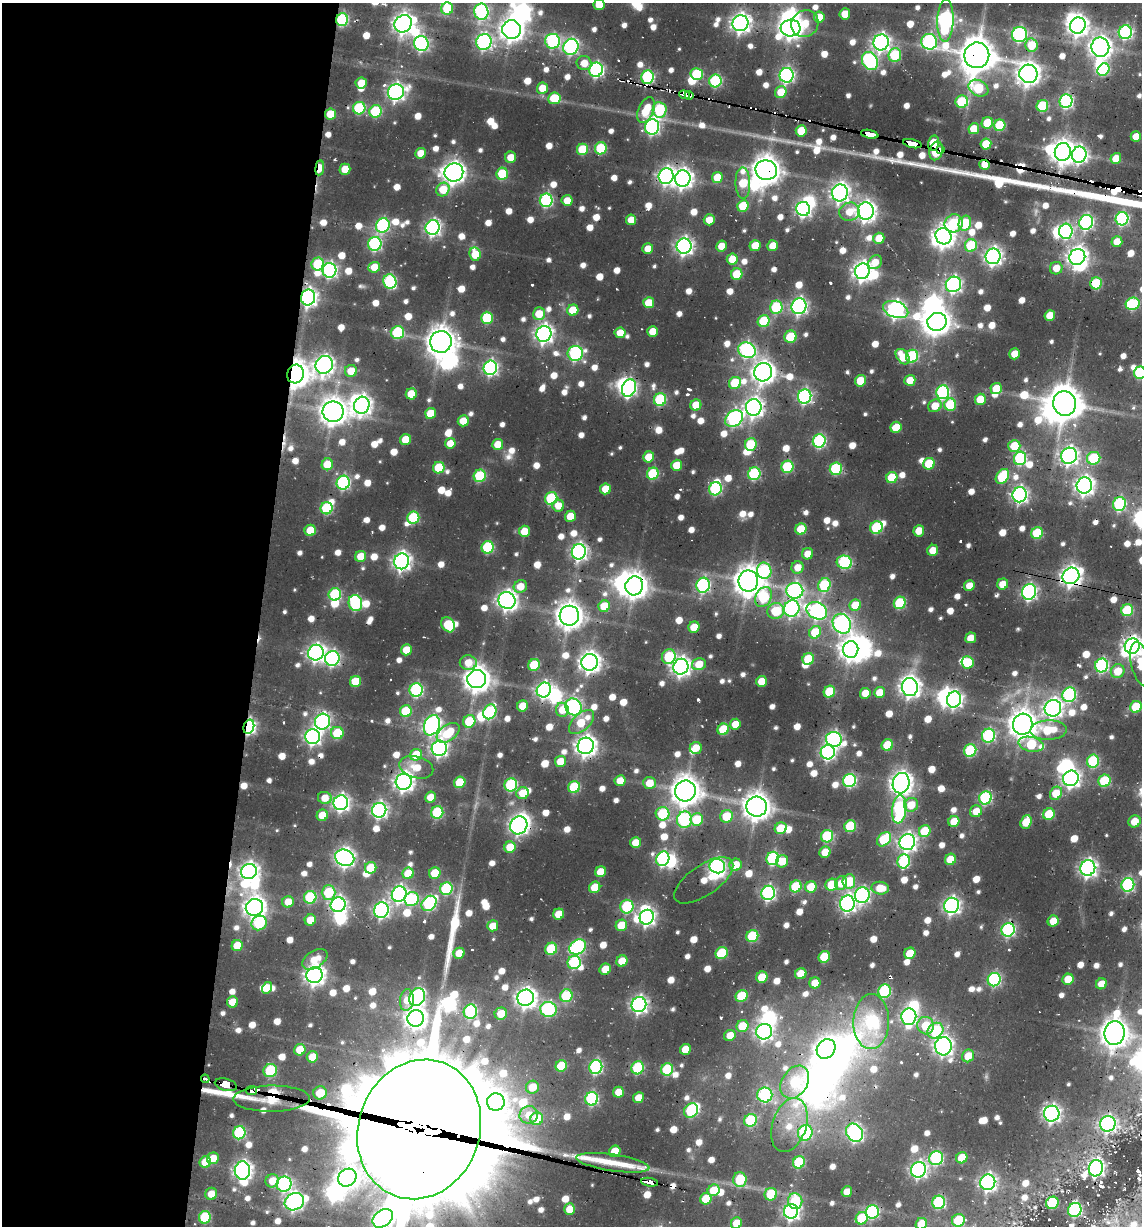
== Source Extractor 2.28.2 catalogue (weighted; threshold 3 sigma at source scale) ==
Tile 5 of 4 x 4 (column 1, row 2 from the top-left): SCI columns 983-2122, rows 2449-3672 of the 5655 x 5022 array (HDU 1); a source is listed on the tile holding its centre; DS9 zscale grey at full resolution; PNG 1144 x 1228 px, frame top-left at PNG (2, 3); each listed source drawn as its Kron ellipse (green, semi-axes under 4 px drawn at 4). Shown black and unused: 23% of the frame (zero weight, under 2 of 3 exposures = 18% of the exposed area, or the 3 px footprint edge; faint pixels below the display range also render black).
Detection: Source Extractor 2.28.2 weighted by HDU 2 'WHT'; one run over the whole footprint, this tile lists its part. Background 0.0788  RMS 0.0098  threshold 0.0441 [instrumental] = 3 sigma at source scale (4.5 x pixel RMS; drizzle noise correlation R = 1.50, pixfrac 1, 0.05/0.05 arcsec/px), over >= 5 px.
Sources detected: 1094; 8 too faint to see at this stretch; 43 inside a brighter object's white glare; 25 cosmic-ray / hot-pixel residue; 8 long thin detections or spike segments (spike, bleed or trail) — neither listed nor drawn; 10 inside a brighter listed object's ellipse — not listed separately; of the other 1000, all 500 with FLUX_AUTO >= 18.1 (the completeness limit of this list) listed and drawn (500 fainter detections not listed), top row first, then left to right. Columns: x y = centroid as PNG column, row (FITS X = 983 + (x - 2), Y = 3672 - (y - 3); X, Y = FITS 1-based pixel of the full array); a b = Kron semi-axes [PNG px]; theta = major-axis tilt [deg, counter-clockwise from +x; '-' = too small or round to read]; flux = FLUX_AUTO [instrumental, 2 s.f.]
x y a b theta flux
599 5 5 5 - 26
447 9 6 6 - 49
481 12 8 7 - 270
845 14 5 5 - 21
819 17 5 5 - 23
342 20 6 6 - 160
945 21 21 8 88 430
740 23 8 8 - 700
403 24 9 8 - 860
805 24 14 13 - 32
1078 26 8 7 - 810
791 28 10 8 3 880
512 29 9 9 - 1100
1125 32 7 6 - 200
1020 34 8 7 - 210
553 41 7 7 - 190
484 42 8 7 - 370
881 42 8 7 - 510
929 42 8 7 - 230
421 44 7 7 - 300
1031 45 7 6 - 36
571 47 8 7 - 310
1100 47 9 9 - 950
895 55 7 6 - 93
977 55 13 12 - 2600
870 61 9 7 -61 250
584 63 7 7 - 19
1103 69 7 5 50 94
596 70 7 6 - 280
697 74 6 6 - 73
1028 74 9 9 - 1100
787 75 7 7 - 300
648 77 7 6 - 170
715 81 6 6 - 130
361 83 5 5 - 26
542 88 6 5 - 25
978 88 10 7 -29 66
396 92 8 7 - 480
781 92 6 5 - 27
684 95 5 3 - 45
689 95 4 3 - 35
554 98 6 6 - 50
1066 101 7 6 - 220
962 102 6 6 - 74
1042 106 6 5 - 79
359 108 6 6 - 120
646 110 13 7 67 39
659 110 8 7 - 130
376 111 6 6 - 100
330 114 5 5 - 38
987 123 6 5 - 43
1000 125 6 5 - 74
652 127 8 7 - 310
974 129 5 5 - 29
801 131 5 5 - 39
870 134 9 3 -12 950
1136 136 5 5 - 20
934 143 7 5 77 47
912 144 9 4 -13 1600
986 144 5 5 - 40
601 148 6 6 - 79
582 149 6 5 - 59
940 150 4 3 - 250
936 151 9 6 76 130
1063 152 9 8 - 1200
421 153 5 5 - 20
1079 155 8 7 - 400
511 157 5 5 - 19
1116 158 5 5 - 21
984 165 5 5 - 22
320 168 7 4 83 32
345 169 5 5 - 27
766 170 11 10 - 1700
454 172 9 9 - 960
502 174 6 5 - 64
666 176 8 7 - 470
717 177 5 5 - 28
683 178 8 7 - 740
743 183 16 7 -89 45
443 190 7 6 - 30
840 193 8 8 - 620
546 200 6 6 - 190
567 200 5 5 - 20
743 206 6 5 - 45
803 209 7 7 - 370
866 211 8 8 - 760
849 212 10 9 - 24
1122 219 7 6 - 200
631 220 5 5 - 20
709 220 5 5 - 19
1086 222 7 6 - 290
954 223 9 9 - 110
965 223 8 6 68 74
383 225 7 6 - 190
433 228 7 7 - 380
1066 231 7 6 - 240
944 236 8 8 - 900
879 238 5 5 - 25
1117 242 5 5 - 23
375 244 7 6 - 210
971 245 6 6 - 67
684 246 8 7 - 490
721 246 5 5 - 20
755 246 6 5 - 26
773 246 5 5 - 24
648 249 5 5 - 20
475 254 7 5 -81 35
993 256 8 7 - 560
1077 257 8 7 - 780
732 259 5 5 - 24
875 262 8 6 47 19
318 264 6 6 - 73
374 267 6 5 - 28
1056 268 6 6 - 19
329 270 7 7 - 310
862 271 8 7 - 740
737 274 6 5 - 49
390 281 7 6 - 170
1096 283 6 5 - 72
953 284 8 7 - 380
308 297 8 7 - 520
649 303 5 5 - 31
1133 304 7 6 - 120
799 306 8 7 - 340
776 307 6 6 - 93
896 309 13 8 -19 480
573 310 5 5 - 30
539 314 6 6 - 28
1050 315 5 5 - 25
487 318 6 6 - 66
764 321 6 6 - 66
937 322 10 9 - 1300
652 331 5 5 - 20
397 333 7 6 - 110
620 333 5 5 - 20
544 334 8 7 - 610
790 337 6 6 - 51
441 342 11 10 - 1800
747 350 9 7 -19 300
575 353 7 7 - 220
1015 354 5 5 - 23
912 356 6 6 - 110
903 357 9 5 -54 30
324 365 9 8 - 660
490 368 7 6 - 300
351 371 6 6 - 25
763 372 9 9 - 1000
1140 373 6 6 - 100
295 374 9 8 - 1500
910 380 5 5 - 24
860 381 5 5 - 39
735 383 6 6 - 56
629 388 9 7 69 300
996 389 6 5 - 29
943 392 7 6 - 200
411 394 5 5 - 42
805 396 7 6 - 280
980 399 6 5 - 35
660 400 6 6 - 110
1064 403 12 11 - 2400
362 405 8 7 - 660
696 405 5 5 - 31
950 405 6 5 - 68
935 406 7 6 - 23
754 407 8 8 - 650
333 412 10 10 - 1500
431 413 5 5 - 28
734 419 10 7 38 290
463 421 5 5 - 27
896 427 6 5 - 30
405 440 5 5 - 31
819 441 7 6 - 190
450 443 5 5 - 21
498 444 5 5 - 23
751 444 6 6 - 71
1014 446 6 6 - 39
1069 456 8 8 - 550
649 457 5 5 - 29
1020 458 7 6 - 160
1094 458 7 6 - 96
327 464 6 5 - 39
929 464 6 5 - 55
676 465 5 5 - 29
787 467 6 6 - 100
439 468 6 5 - 56
836 469 6 6 - 100
653 474 6 5 - 86
754 474 6 6 - 140
480 476 6 6 - 97
1002 476 8 6 54 71
892 478 6 5 - 51
343 483 7 6 - 220
1084 485 8 7 - 670
605 489 5 5 - 29
715 489 7 6 - 160
1020 495 7 7 - 430
551 498 6 6 - 110
1119 504 7 6 - 170
558 506 6 6 - 19
327 508 6 6 - 110
570 516 5 5 - 26
413 518 6 6 - 87
876 528 6 6 - 100
801 529 6 5 - 42
310 530 5 5 - 35
524 531 5 5 - 23
919 531 6 5 - 19
1037 533 6 5 - 70
488 547 6 6 - 110
933 550 5 5 - 19
579 552 7 7 - 430
808 554 6 5 - 18
361 556 6 5 - 27
401 561 8 7 - 600
844 562 8 6 -15 160
798 567 6 6 - 19
764 571 8 7 - 140
1071 576 9 8 - 830
748 581 10 10 - 1700
1003 584 6 5 - 21
703 585 7 6 - 240
824 585 7 6 - 110
520 586 7 6 - 21
634 586 9 8 - 1300
969 586 5 5 - 19
795 591 8 8 - 370
1029 592 8 7 - 340
335 594 6 6 - 110
764 597 10 8 63 100
507 600 9 8 - 690
355 603 8 6 -74 150
900 603 6 6 - 98
855 605 6 5 - 34
604 606 6 5 - 37
792 608 8 7 - 290
1127 610 6 5 - 83
776 611 8 7 - 52
817 611 11 8 -25 340
569 616 10 9 - 1500
842 624 10 8 -57 460
448 625 8 6 -60 58
694 627 6 5 - 26
815 632 6 5 - 44
971 638 5 5 - 19
1132 646 8 7 - 730
851 649 8 7 - 950
406 650 5 5 - 26
316 653 8 7 - 520
669 657 7 7 - 74
332 658 7 7 - 310
808 659 6 5 - 49
590 662 8 8 - 860
968 662 6 6 - 57
468 663 8 7 - 21
699 664 7 6 - 26
1141 664 23 10 -76 36
534 665 6 5 - 59
1102 665 7 6 - 210
681 667 8 7 - 660
1118 671 7 6 - 26
477 679 9 9 - 1400
355 681 6 5 - 42
761 681 5 5 - 25
910 687 9 8 - 790
416 690 7 6 - 200
544 690 7 7 - 390
829 692 6 5 - 61
879 692 5 5 - 22
865 693 5 5 - 22
1069 695 7 6 - 210
954 700 8 7 - 370
523 706 5 5 - 26
573 707 9 7 -53 320
1136 707 6 5 - 56
1053 708 8 8 - 660
562 710 7 6 - 23
406 711 6 6 - 62
490 712 8 6 63 130
469 721 6 6 - 59
322 722 8 7 - 290
581 722 15 8 44 38
735 724 5 5 - 20
1023 724 10 9 - 1600
432 725 10 7 67 480
249 727 7 5 74 280
723 729 6 5 - 59
1049 730 18 9 2 49
337 733 6 6 - 58
448 733 13 8 35 45
988 736 7 6 - 170
313 737 7 7 - 410
834 739 8 7 - 330
1031 744 13 7 -13 69
887 745 6 5 - 54
586 746 8 8 - 850
439 748 7 7 - 460
696 748 6 6 - 20
970 751 6 6 - 120
828 752 7 7 - 320
416 755 6 5 - 42
560 761 5 5 - 24
1093 761 6 6 - 110
416 767 17 10 -15 25
1071 778 8 7 - 560
620 781 5 5 - 20
850 781 7 6 - 180
1104 781 6 6 - 78
404 782 8 8 - 720
460 782 6 5 - 51
650 783 6 6 - 23
901 783 10 8 74 1000
511 785 6 6 - 140
574 787 6 5 - 83
685 791 10 10 - 1800
523 793 6 6 - 24
1056 793 7 5 55 33
430 797 5 5 - 21
325 798 7 6 - 19
985 798 6 6 - 150
341 803 7 7 - 460
911 805 7 6 - 23
756 807 10 10 - 1600
899 809 14 7 84 190
379 810 7 7 - 380
976 811 6 5 - 18
437 812 6 6 - 110
662 814 7 6 - 88
1049 814 6 5 - 51
322 815 6 5 - 29
726 816 6 6 - 42
697 819 6 6 - 52
684 820 8 7 - 140
954 821 6 5 - 26
1134 821 6 6 - 21
1026 822 7 5 69 37
519 825 9 8 - 570
850 826 6 5 - 79
781 828 6 5 - 41
925 831 6 5 - 52
827 836 6 6 - 110
884 839 8 6 45 63
907 842 8 7 - 570
636 843 5 5 - 25
510 847 6 5 - 30
825 852 6 5 - 24
345 858 10 8 -23 610
773 858 7 6 - 170
663 859 7 6 - 240
950 859 6 5 - 36
782 861 6 6 - 22
904 861 7 6 - 120
735 865 6 6 - 25
717 866 8 7 - 240
371 868 6 5 - 38
1088 868 8 7 - 530
249 871 8 7 - 590
601 872 5 5 - 27
408 873 6 5 - 34
435 873 6 5 - 38
704 880 34 15 35 26
849 881 7 6 - 60
841 883 7 6 - 18
832 885 6 5 - 48
1128 885 7 6 - 200
796 886 6 5 - 71
595 887 6 5 - 40
811 887 6 5 - 41
880 888 9 6 -6 26
446 889 6 6 - 130
328 892 7 7 - 71
768 893 7 6 - 280
399 894 8 7 - 420
862 895 8 7 - 290
310 897 6 6 - 100
412 899 7 6 - 95
288 902 6 5 - 20
429 903 8 6 48 190
847 904 8 7 - 450
338 905 7 7 - 400
952 905 8 7 - 460
254 907 9 8 - 890
627 907 7 6 - 120
381 910 8 7 - 320
559 914 5 5 - 28
647 917 7 7 - 460
310 920 6 5 - 26
1053 921 6 5 - 20
259 923 8 7 - 87
621 925 6 5 - 37
493 926 5 5 - 21
1008 930 7 6 - 220
752 936 6 6 - 86
237 946 6 5 - 33
578 947 9 7 32 210
551 949 6 6 - 78
459 953 5 5 - 25
722 953 6 5 - 67
910 953 6 5 - 29
824 957 6 5 - 58
315 959 14 8 33 22
622 961 6 5 - 27
574 962 7 6 - 120
605 969 6 5 - 27
801 974 6 5 - 31
315 975 8 8 - 750
762 977 6 5 - 37
1068 979 6 5 - 29
994 980 7 6 - 180
815 983 5 5 - 21
1101 984 6 5 - 19
267 988 6 4 58 22
884 991 7 6 - 130
566 996 6 6 - 92
742 996 6 5 - 66
417 997 9 7 61 280
526 998 8 8 - 800
407 1000 11 7 84 18
233 1002 5 5 - 24
639 1005 8 7 - 460
548 1009 8 7 - 180
470 1012 7 6 - 160
501 1014 6 6 - 24
909 1017 8 7 - 380
416 1018 8 8 - 830
871 1022 27 18 89 140
742 1026 6 5 - 39
926 1026 9 8 - 44
935 1031 8 7 - 120
764 1032 8 7 - 430
1114 1033 12 10 82 1700
730 1035 6 5 - 19
943 1046 9 8 - 610
685 1049 6 5 - 25
826 1049 10 8 52 780
300 1050 6 5 - 30
968 1056 6 6 - 23
312 1057 6 5 - 28
561 1066 6 5 - 49
596 1067 7 6 - 210
638 1068 6 6 - 110
667 1069 6 6 - 100
270 1071 7 6 - 87
205 1079 4 3 - 100
795 1082 18 12 57 81
226 1085 11 6 -15 1300
532 1087 6 6 - 25
251 1091 5 3 - 630
618 1092 5 5 - 22
320 1093 7 6 - 34
765 1095 7 7 - 210
638 1098 5 5 - 19
271 1099 38 13 0 150
592 1099 7 6 - 170
496 1102 9 8 - 420
691 1111 8 6 49 120
1052 1114 8 7 - 480
529 1115 9 8 - 19
537 1119 6 6 - 34
750 1120 6 6 - 94
1108 1124 8 7 - 360
789 1125 28 17 72 34
419 1129 71 60 70 54000
239 1133 6 6 - 130
805 1133 8 7 - 130
855 1133 10 8 -55 340
615 1151 6 5 - 27
213 1158 6 5 - 21
936 1158 7 7 - 180
962 1158 6 5 - 32
205 1162 6 5 - 35
799 1162 6 5 - 87
613 1163 37 8 -8 21
1096 1168 8 7 - 440
918 1170 8 7 - 400
242 1171 9 7 -90 620
347 1178 10 8 42 640
740 1179 7 6 - 70
272 1181 7 6 - 21
649 1182 8 3 -9 150
988 1182 8 7 - 460
284 1184 7 7 - 260
714 1190 6 5 - 32
847 1192 5 5 - 19
211 1194 6 5 - 18
771 1194 6 6 - 50
706 1199 6 5 - 37
795 1201 8 7 - 54
294 1202 10 8 26 430
939 1202 6 6 - 150
1052 1203 6 6 - 85
570 1209 6 5 - 25
1075 1210 7 6 - 230
791 1211 7 7 - 450
872 1212 7 6 - 160
205 1217 6 6 - 90
383 1218 11 8 37 520
862 1218 6 5 - 64
958 1220 6 6 - 54
736 1223 6 5 - 25
921 1224 6 5 - 30
Overlapping masked pixels (flux is a lower limit): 43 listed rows (the first 20) at x y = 342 20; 1031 45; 977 55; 648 77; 684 95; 689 95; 1066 101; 330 114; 801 131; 870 134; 934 143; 912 144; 940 150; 936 151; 984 165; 320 168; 766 170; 683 178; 308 297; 295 374
Isophote crosses this tile's border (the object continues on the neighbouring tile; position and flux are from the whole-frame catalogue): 8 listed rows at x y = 599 5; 1140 373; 1132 646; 1141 664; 419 1129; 383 1218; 736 1223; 921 1224